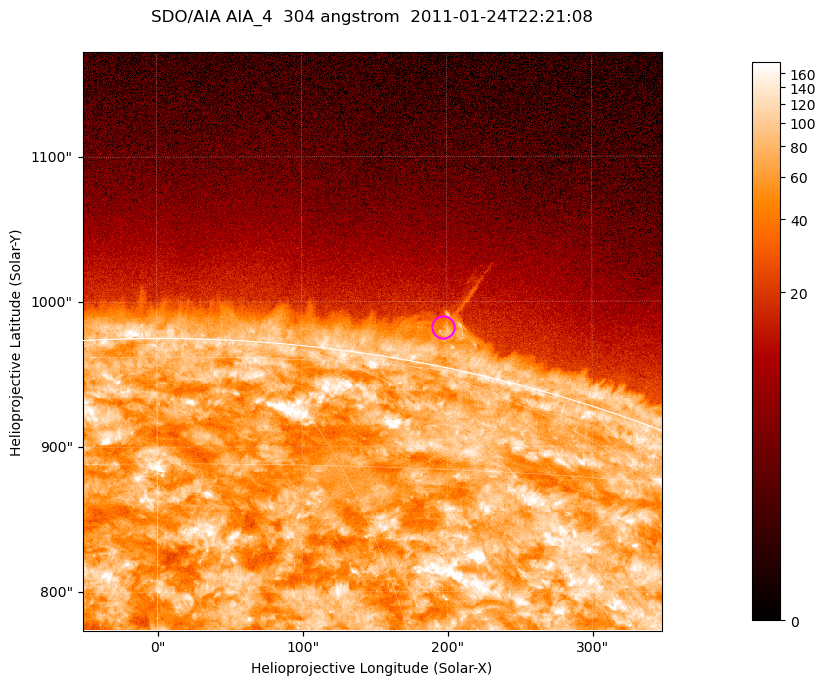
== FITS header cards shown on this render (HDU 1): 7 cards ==
TELESCOP= 'SDO/AIA '           / For AIA: SDO/AIA
INSTRUME= 'AIA_4   '           / For AIA: AIA_ATA1, AIA_ATA2, AIA_ATA3 or AIA_AT
WAVELNTH=                  304 / [angstrom] Wavelength
WAVEUNIT= 'angstrom'           / Wavelength unit: angstrom
DATE-OBS= '2011-01-24T22:21:08.127' / [ISO] Date when observation started; ISO 8
CTYPE1  = 'HPLN-TAN'           / CTYPE1; Typically HPLN
CTYPE2  = 'HPLT-TAN'           / CTYPE2; Typically HPLT

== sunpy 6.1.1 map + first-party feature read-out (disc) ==
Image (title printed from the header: SDO/AIA AIA_4  304 angstrom  2011-01-24T22:21:08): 665 x 665 px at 0.6 arcsec/px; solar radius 975 arcsec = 1625 px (partial field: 2.4% of the solar disc is inside the frame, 46% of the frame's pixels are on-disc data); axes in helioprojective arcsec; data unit not stated in the header (colour bar unlabelled)
Orientation: roll -0.132 deg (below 1 deg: not rotated)
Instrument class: DISC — disc imager (sunpy class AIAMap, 304 A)
Bright regions (active regions / flare kernels): reference = the on-disc median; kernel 5 px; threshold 5 sigma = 128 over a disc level ~72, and >= 1.15x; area >= 442 px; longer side >= 8 px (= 4.8 arcsec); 0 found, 0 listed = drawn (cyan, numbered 1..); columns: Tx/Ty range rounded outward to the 2 arcsec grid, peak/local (2 s.f.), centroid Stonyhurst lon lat
Off-limb structures (1.02-1.3 R_sun): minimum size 221 px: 1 found; the strongest spans PA ~345..350 deg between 1.02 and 1.07 R_sun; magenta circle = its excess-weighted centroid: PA ~350 deg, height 1.03 R_sun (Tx ~198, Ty ~982 arcsec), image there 2.1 x the reference